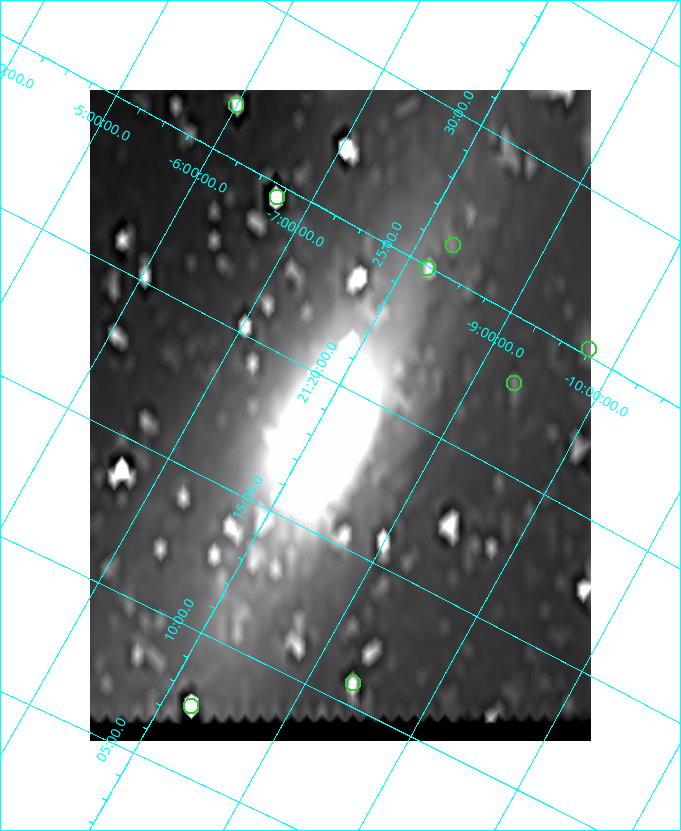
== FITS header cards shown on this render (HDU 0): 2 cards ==
NAXIS1  =                  501
NAXIS2  =                  651

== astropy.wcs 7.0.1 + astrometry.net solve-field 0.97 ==
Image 501 x 651 px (HDU 0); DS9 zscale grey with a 90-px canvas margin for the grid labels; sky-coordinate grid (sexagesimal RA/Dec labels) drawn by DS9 from the SOLVED WCS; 8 Tycho-2 reference stars matched to detected sources circled (green)
Header WCS: none
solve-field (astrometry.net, Tycho-2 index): SOLVED blind (the file carries no WCS)
Solved WCS: RA---TAN-SIP/DEC--TAN-SIP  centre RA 21:19:05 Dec -08:08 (319.77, -8.13 deg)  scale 31.1 arcsec/px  FOV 259.6' x 339.9'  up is +61 deg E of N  parity flipped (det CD > 0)
(file carries no celestial WCS; the grid is the blind solution)
Tycho-2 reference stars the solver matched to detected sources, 8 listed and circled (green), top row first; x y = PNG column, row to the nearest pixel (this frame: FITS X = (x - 90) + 1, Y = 651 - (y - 90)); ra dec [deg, ICRS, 3 dp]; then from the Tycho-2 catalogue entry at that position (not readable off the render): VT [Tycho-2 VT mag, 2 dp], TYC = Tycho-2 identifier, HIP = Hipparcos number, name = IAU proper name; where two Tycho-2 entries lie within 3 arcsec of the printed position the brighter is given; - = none
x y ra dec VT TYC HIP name
236 105 321.648 -6.001 8.14 5207-779-1 105877 -
277 197 321.150 -6.715 7.17 5207-1019-1 105705 -
453 245 321.508 -8.285 8.04 5773-578-1 - -
427 268 321.236 -8.179 7.82 5773-19-1 105734 -
589 349 321.304 -9.749 5.74 5777-1229-1 105761 -
514 383 320.734 -9.319 6.15 5773-1119-1 105574 -
353 683 317.696 -9.354 6.40 5771-1605-1 104557 -
191 706 316.859 -8.235 7.05 5771-1610-1 104272 -